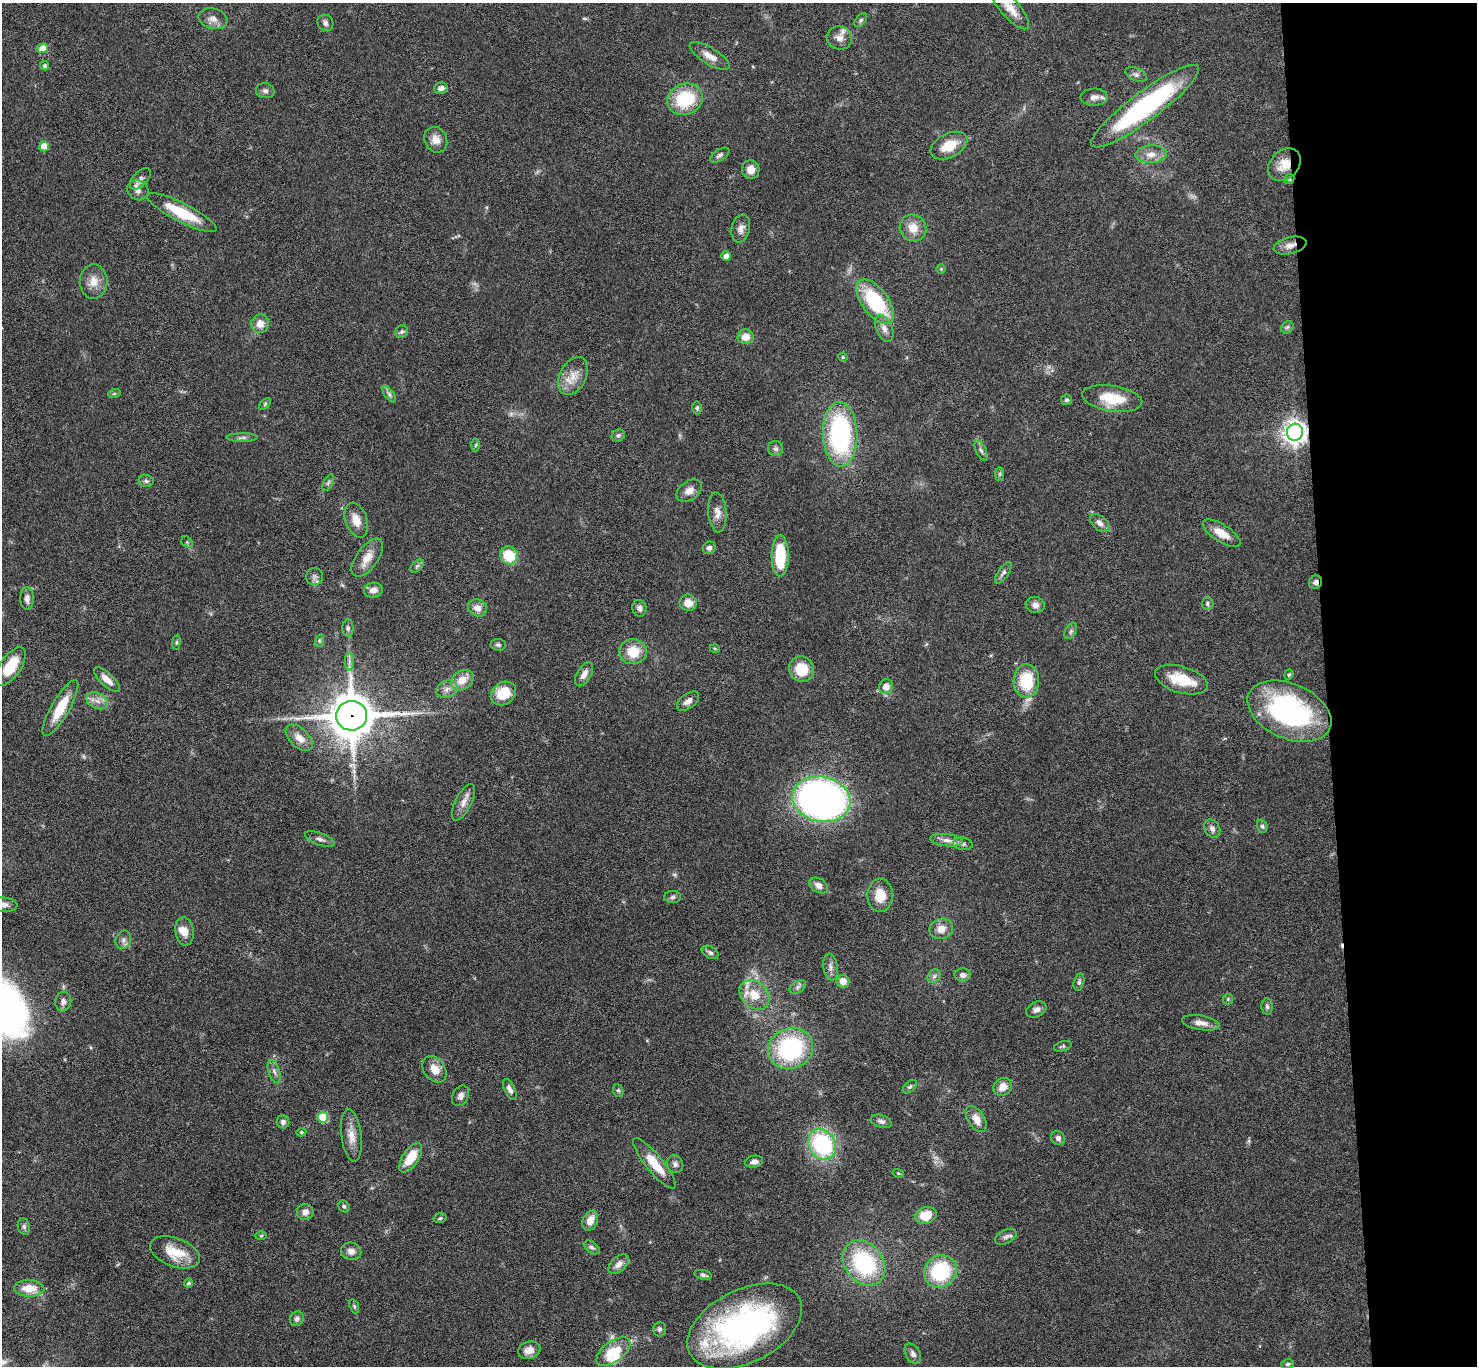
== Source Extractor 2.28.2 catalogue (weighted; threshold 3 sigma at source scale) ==
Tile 6 of 3 x 3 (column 3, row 2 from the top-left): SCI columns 2953-4427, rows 1546-2909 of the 4427 x 4397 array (HDU 1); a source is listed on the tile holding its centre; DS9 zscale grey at full resolution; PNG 1479 x 1368 px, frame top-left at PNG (2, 3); each listed source drawn as its Kron ellipse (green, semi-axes under 4 px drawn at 4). Shown black and unused: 10% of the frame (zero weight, under 4 of 8 exposures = <1% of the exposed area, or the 3 px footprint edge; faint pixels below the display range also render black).
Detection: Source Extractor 2.28.2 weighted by HDU 2 'WHT'; one run over the whole footprint, this tile lists its part. Background 0.0434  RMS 0.0035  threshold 0.0145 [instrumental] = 3 sigma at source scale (4.09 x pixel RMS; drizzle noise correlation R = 1.36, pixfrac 0.8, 0.05/0.05 arcsec/px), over >= 5 px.
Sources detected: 185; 5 too faint to see at this stretch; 1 cosmic-ray / hot-pixel residue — neither listed nor drawn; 4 inside a brighter listed object's ellipse — not listed separately; the other 175 listed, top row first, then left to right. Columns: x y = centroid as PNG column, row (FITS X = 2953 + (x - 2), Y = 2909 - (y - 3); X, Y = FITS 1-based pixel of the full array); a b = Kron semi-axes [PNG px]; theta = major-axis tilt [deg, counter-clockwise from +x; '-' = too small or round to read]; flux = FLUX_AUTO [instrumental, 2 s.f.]
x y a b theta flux
1010 9 26 9 -49 4.7
213 19 15 10 -15 2.3
861 20 8 5 49 0.64
325 23 8 7 - 1.2
839 38 13 11 -17 2.4
43 48 5 5 - 5.4
710 56 23 8 -31 3.3
45 66 5 4 - 0.53
1136 75 11 6 -25 1.2
441 88 7 5 10 1.4
265 91 9 7 -12 1.1
1094 97 14 8 2 2.1
685 99 18 15 24 17
1145 106 66 14 37 57
436 140 13 11 -62 2.9
44 146 5 5 - 6.7
949 146 19 12 27 7
1151 154 15 8 3 3.3
720 155 11 5 32 0.92
1284 165 18 14 46 5.8
751 169 9 8 - 2.6
140 179 13 7 46 1.6
1289 179 5 4 - 0.46
138 190 11 9 -32 2
182 213 38 9 -27 14
913 228 14 13 - 4.6
741 229 14 9 77 2
1290 245 17 8 14 2.6
726 256 5 4 - 2.1
941 269 5 4 - 0.37
94 281 17 14 89 4.1
875 302 26 13 -53 27
260 324 9 9 - 3.1
1287 327 7 5 45 0.67
884 328 14 8 -66 2.3
402 332 6 6 - 0.75
746 337 8 7 - 3.8
843 357 5 4 - 0.42
573 376 20 13 63 5.1
114 394 6 4 19 0.48
389 394 9 4 -55 0.9
1112 398 30 12 -9 11
1067 400 5 5 - 0.58
265 404 7 4 46 0.5
697 408 6 4 88 0.73
1295 432 8 8 - 280
840 434 32 17 -88 52
618 435 7 6 - 0.7
242 438 16 4 0 1
476 445 6 4 88 0.51
775 449 7 7 - 0.99
981 450 11 5 -66 1.1
1000 474 7 4 90 0.59
146 481 7 6 - 0.76
328 483 9 5 63 0.7
689 491 14 9 34 2.7
717 512 20 9 -85 2.9
356 520 18 11 -71 4.1
1100 523 11 7 -41 1.8
1222 533 22 8 -32 5.3
187 542 6 5 - 0.48
709 548 6 6 - 1.2
509 555 9 8 - 9.7
780 556 21 8 90 15
367 558 22 11 54 4.4
417 566 8 4 45 0.68
1003 573 13 5 54 1.1
314 576 8 8 - 1.3
1315 582 7 6 - 1.1
373 590 9 7 11 2.4
27 599 11 6 -89 1.7
688 603 8 8 - 3.5
1207 603 6 6 - 0.75
1035 605 9 8 - 1.8
477 608 9 8 - 2.4
639 608 8 7 - 1.1
348 628 9 5 90 0.8
1071 631 9 5 60 0.85
319 641 6 4 73 0.5
176 642 7 4 82 0.5
498 645 8 6 -6 0.77
715 649 5 3 - 0.29
633 652 14 12 5 7.3
349 661 9 4 -90 1
10 666 22 10 56 9.9
801 669 13 12 - 8.2
584 674 13 7 59 2.5
1289 675 5 4 - 0.5
107 680 17 6 -43 3.5
462 680 12 9 33 4.6
1181 680 27 13 -16 10
1026 681 17 13 88 14
886 687 7 7 - 3
447 689 11 8 24 1.9
503 693 13 11 35 8.1
97 701 11 7 -26 2.2
688 701 13 7 36 1.9
60 708 32 9 60 9.7
1289 711 44 27 -23 63
352 716 15 14 - 1200
299 738 16 9 -44 3.7
821 799 29 22 -12 170
463 802 20 8 63 2.8
1262 826 7 5 -75 0.75
1212 829 10 7 -58 1.4
320 839 15 6 -20 1.4
947 840 16 6 -6 2.2
963 844 10 6 -9 1.1
819 886 10 7 -34 1.9
880 895 17 12 88 5.7
673 897 8 6 3 0.89
3 905 14 7 -5 1.9
941 929 12 10 20 3.4
184 931 14 9 -83 3.3
123 940 9 7 68 1.2
710 952 9 6 -29 0.99
830 967 13 7 -81 1.6
963 975 8 6 -2 1.4
934 976 7 6 - 0.95
843 981 6 6 - 3.4
1079 982 9 5 75 0.73
798 987 9 6 36 1
754 995 17 12 -43 6.8
1228 999 5 5 - 0.48
63 1001 10 8 83 1.7
1267 1007 8 5 -85 0.87
1036 1009 10 7 29 1.4
1201 1023 19 7 -10 2.5
1063 1046 9 5 17 0.67
790 1048 23 20 23 39
434 1069 14 10 -53 4.1
274 1072 12 5 -72 1.2
910 1087 8 5 44 0.72
1003 1087 10 8 38 3.6
510 1089 11 5 -64 1.5
618 1091 6 5 - 0.6
461 1096 11 8 62 1.4
323 1117 5 5 - 13
976 1119 14 8 -56 4
881 1121 11 6 -17 1.1
283 1122 6 6 - 1.2
301 1132 5 4 - 0.36
351 1135 26 10 -83 4.1
1058 1138 7 6 - 1.2
822 1144 16 13 -62 37
411 1158 17 8 57 7.7
754 1162 9 6 8 1.5
654 1163 32 8 -50 8.2
675 1164 9 7 -58 1.2
898 1173 5 3 - 0.33
344 1206 6 5 - 0.64
305 1212 8 8 - 1.9
926 1215 11 8 19 6.2
440 1218 6 4 16 0.53
590 1221 10 7 66 3.7
24 1227 8 6 -75 0.91
261 1236 6 4 2 0.45
1006 1237 11 7 26 1.3
592 1247 9 5 -36 0.88
351 1251 10 8 -15 1.9
175 1252 26 14 -20 8.1
864 1263 24 19 -53 32
619 1264 12 7 42 2.2
940 1271 17 15 40 24
703 1275 9 4 -12 1
188 1283 4 4 - 0.7
29 1288 15 8 -3 6.1
354 1306 7 4 -71 0.59
297 1319 7 6 - 1.1
745 1326 61 36 26 94
659 1329 7 6 - 0.78
529 1350 11 8 18 2.7
613 1352 20 10 36 11
913 1354 11 7 -60 1.4
1288 1364 6 5 - 0.61
Overlapping masked pixels (flux is a lower limit): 6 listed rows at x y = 1284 165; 1289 179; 1290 245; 1295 432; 1315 582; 352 716
Isophote crosses this tile's border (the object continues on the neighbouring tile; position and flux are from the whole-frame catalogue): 2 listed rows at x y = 1010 9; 3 905